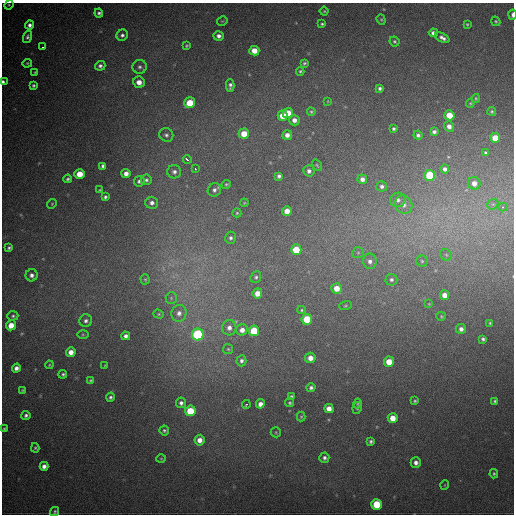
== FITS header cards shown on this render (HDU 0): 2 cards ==
NAXIS1  =                  512
NAXIS2  =                  512

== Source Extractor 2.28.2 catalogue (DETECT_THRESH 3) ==
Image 512 x 512 px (HDU 0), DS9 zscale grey, 1 PNG px = 1 image px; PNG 516 x 516 px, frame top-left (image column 1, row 512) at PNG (2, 3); each listed source drawn as its Kron ellipse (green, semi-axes under 4 px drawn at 4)
Background 1130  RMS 30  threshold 91.2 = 3 sigma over >= 5 px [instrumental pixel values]
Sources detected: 154; all 154 listed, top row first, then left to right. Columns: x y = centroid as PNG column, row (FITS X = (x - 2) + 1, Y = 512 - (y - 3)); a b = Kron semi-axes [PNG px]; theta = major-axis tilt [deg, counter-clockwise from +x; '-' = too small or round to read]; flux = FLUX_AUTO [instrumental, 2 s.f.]
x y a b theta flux
9 5 5 4 - 2600
324 11 4 4 - 2200
99 13 4 4 - 4700
512 15 5 2 - 8500
381 20 5 4 - 2500
222 21 5 3 - 2100
496 21 5 4 - 2800
322 24 3 3 - 3000
467 24 4 3 - 2500
30 25 4 4 - 7700
433 33 4 4 - 8800
122 35 6 5 - 6000
219 36 5 4 - 8700
27 37 6 4 76 5000
442 38 8 4 -27 8300
394 41 5 4 - 3500
186 46 4 4 - 2700
42 47 3 2 - 2000
254 51 5 5 - 27000
27 63 5 4 - 2500
304 63 3 3 - 3100
100 66 5 4 - 5600
140 67 7 7 - 6700
300 71 4 4 - 2800
35 72 3 3 - 2200
3 82 4 3 - 5100
139 82 6 5 - 18000
230 85 6 4 88 6100
33 86 4 3 - 3700
380 88 4 3 - 5000
476 98 4 3 - 2400
328 101 4 2 - 1400
190 103 5 5 - 56000
470 103 4 3 - 2200
492 111 4 4 - 2800
311 112 4 3 - 2600
288 113 5 5 - 44000
449 115 5 5 - 42000
283 116 5 5 - 34000
294 120 5 5 - 11000
449 126 5 5 - 12000
394 129 3 3 - 3700
434 132 4 4 - 5500
244 134 5 5 - 34000
166 135 7 6 - 6600
287 135 5 5 - 12000
418 135 4 4 - 4700
495 138 5 5 - 43000
486 153 3 3 - 3200
187 159 4 3 - 8400
317 165 6 3 -54 2300
103 166 4 4 - 5000
195 169 3 2 - 5900
445 169 4 4 - 7900
309 171 6 5 - 7300
174 172 7 6 - 7400
126 173 4 4 - 12000
80 174 5 5 - 36000
430 175 5 5 - 110000
279 176 4 4 - 5300
68 179 4 4 - 3900
362 179 5 5 - 9400
146 180 5 5 - 5000
139 181 5 5 - 5700
474 183 6 6 - 15000
226 184 5 4 - 2500
382 186 5 5 - 6300
100 190 4 3 - 2600
214 190 7 6 - 7200
105 197 4 4 - 4300
398 200 8 7 - 9100
152 203 6 6 - 8200
244 203 4 3 - 1700
52 204 5 4 - 2200
493 204 6 4 41 3700
403 205 9 8 - 14000
503 207 4 4 - 3600
287 211 5 4 - 20000
237 213 4 4 - 2500
231 238 6 5 - 5200
9 248 4 3 - 3700
296 250 5 5 - 57000
358 253 6 5 - 3800
446 255 6 5 - 4400
370 261 8 7 - 9600
422 261 6 5 - 4000
32 275 6 6 - 8300
256 277 6 5 - 4000
145 279 5 4 - 2400
391 280 6 6 - 5300
337 288 5 5 - 25000
257 293 5 5 - 20000
444 295 5 4 - 17000
171 298 6 5 - 3700
429 304 3 2 - 1300
345 306 6 3 19 2400
302 310 4 4 - 2600
179 313 8 7 - 11000
159 314 5 4 - 2600
13 316 5 4 - 4000
441 316 4 4 - 2200
307 319 5 5 - 72000
86 321 6 6 - 7000
490 323 4 3 - 2600
11 325 5 5 - 28000
229 328 8 7 - 12000
461 329 5 5 - 9100
242 330 6 5 - 14000
254 331 5 5 - 81000
83 334 6 4 0 2600
198 334 6 6 - 230000
126 336 4 4 - 7600
483 339 4 3 - 4300
228 349 5 5 - 2700
71 352 5 4 - 17000
310 358 5 5 - 18000
241 361 5 5 - 6000
389 362 5 5 - 35000
49 365 4 3 - 1900
105 365 3 3 - 2000
16 368 4 4 - 9700
63 374 4 4 - 3700
91 380 4 4 - 2900
311 388 5 4 - 5100
22 390 3 2 - 2200
291 396 3 3 - 3200
110 397 4 4 - 4400
415 401 4 4 - 2900
495 401 4 4 - 3300
181 403 5 5 - 6700
290 403 5 4 - 3200
260 404 5 4 - 13000
358 404 5 4 - 2000
246 405 4 3 - 4000
357 408 6 4 80 3600
329 409 5 4 - 18000
190 411 5 5 - 68000
26 415 4 4 - 5100
301 417 5 4 - 2700
393 418 5 5 - 29000
4 429 3 3 - 2600
164 430 5 4 - 3600
276 432 5 5 - 2300
199 440 5 5 - 16000
371 441 4 3 - 4200
35 448 5 4 - 2900
161 458 5 3 - 1900
324 458 5 5 - 5900
416 463 5 5 - 9000
44 466 4 4 - 10000
494 474 4 3 - 3100
445 485 5 3 - 1500
377 504 5 5 - 82000
55 511 5 4 - 3200
At the frame edge (FLAGS 8, measured only in part): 2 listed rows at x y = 512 15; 3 82